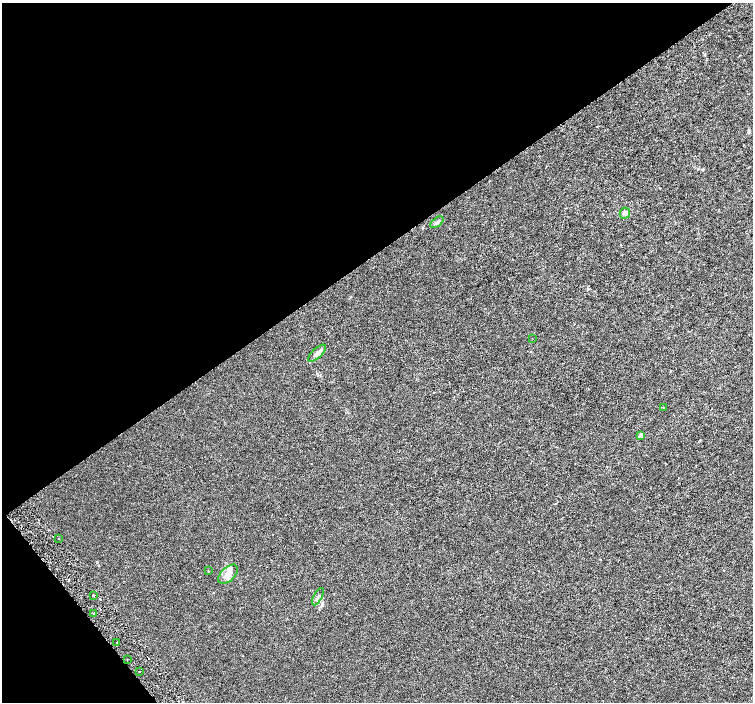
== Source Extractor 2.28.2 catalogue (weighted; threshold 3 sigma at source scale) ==
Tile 5 of 4 x 4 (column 1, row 2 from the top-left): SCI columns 7-1508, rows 3003-4402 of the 6018 x 5941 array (HDU 1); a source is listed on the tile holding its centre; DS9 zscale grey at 2 x 2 block average (1 PNG px = mean of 2 x 2 image px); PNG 755 x 704 px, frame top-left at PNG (2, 3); each listed source drawn as its Kron ellipse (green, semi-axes under 4 px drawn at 4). Shown black and unused: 39% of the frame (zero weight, under 3 of 6 exposures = <1% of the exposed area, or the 3 px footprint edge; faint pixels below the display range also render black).
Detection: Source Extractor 2.28.2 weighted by HDU 2 'WHT'; one run over the whole footprint, this tile lists its part. Background 0.00114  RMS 0.0016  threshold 0.0067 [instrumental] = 3 sigma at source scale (4.09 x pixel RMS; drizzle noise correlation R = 1.36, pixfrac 0.8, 0.0396/0.0396 arcsec/px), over >= 5 px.
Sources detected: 17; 2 cosmic-ray / hot-pixel residue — neither listed nor drawn; the other 15 listed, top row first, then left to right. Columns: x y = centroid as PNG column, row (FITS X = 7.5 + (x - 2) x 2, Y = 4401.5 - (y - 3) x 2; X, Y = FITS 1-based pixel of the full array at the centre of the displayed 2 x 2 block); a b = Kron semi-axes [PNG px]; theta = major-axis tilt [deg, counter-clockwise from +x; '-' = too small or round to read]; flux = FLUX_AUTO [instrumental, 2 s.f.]
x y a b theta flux
625 213 5 5 - 0.8
437 222 8 3 39 0.86
532 338 2 2 - 0.091
317 353 11 4 43 1.5
663 408 2 2 - 0.27
641 435 3 3 - 1
59 538 2 2 - 0.21
208 571 2 2 - 0.18
228 574 12 7 44 2.6
93 595 2 2 - 0.66
318 597 9 3 63 0.8
94 613 2 2 - 0.45
117 642 2 2 - 0.15
127 660 2 2 - 0.16
139 672 2 2 - 0.21
Diffuse or blended objects may show on this block-average render without a row.